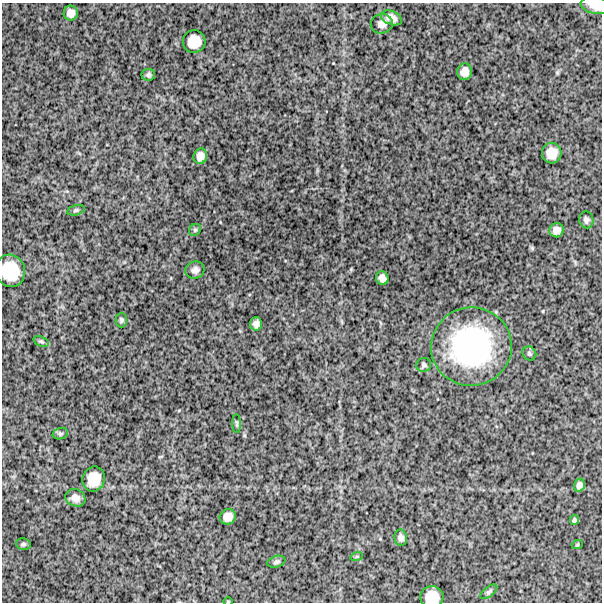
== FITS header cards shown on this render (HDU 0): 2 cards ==
NAXIS1  =                  600
NAXIS2  =                  600

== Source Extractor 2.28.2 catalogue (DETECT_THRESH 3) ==
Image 600 x 600 px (HDU 0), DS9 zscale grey, 1 PNG px = 1 image px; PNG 604 x 604 px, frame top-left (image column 1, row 600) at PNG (2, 3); each listed source drawn as its Kron ellipse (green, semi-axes under 4 px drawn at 4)
Background 1440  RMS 290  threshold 876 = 3 sigma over >= 5 px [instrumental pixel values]
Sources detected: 37; all 37 listed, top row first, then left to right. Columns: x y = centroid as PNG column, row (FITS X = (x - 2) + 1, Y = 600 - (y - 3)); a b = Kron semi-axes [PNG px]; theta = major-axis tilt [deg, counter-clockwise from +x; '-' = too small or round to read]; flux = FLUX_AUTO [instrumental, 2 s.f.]
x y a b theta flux
596 5 15 8 -11 1.7e+05
71 13 7 7 - 1.2e+05
391 18 11 7 -20 1.3e+05
382 24 11 9 14 1.2e+05
194 42 11 11 - 3.0e+05
464 72 8 7 - 1.5e+05
148 75 7 6 - 4.4e+04
552 153 10 10 - 2.5e+05
200 156 8 7 - 1.2e+05
76 210 9 5 14 3.9e+04
586 220 8 7 - 6.3e+04
195 230 6 5 - 3.3e+04
556 230 7 7 - 1.2e+05
195 270 10 8 20 9.7e+04
10 271 16 15 - 6.2e+05
382 278 7 6 - 9.5e+04
121 320 7 6 - 4.1e+04
256 324 6 6 - 8.5e+04
41 342 8 5 -23 3.8e+04
471 346 40 39 - 3.3e+06
529 353 7 6 - 4.6e+04
424 365 7 7 - 4.6e+04
237 424 9 3 -90 2.8e+04
60 434 8 5 17 4.3e+04
94 479 12 11 - 3.4e+05
579 485 6 5 - 7.6e+04
75 498 10 8 -19 1.3e+05
228 517 8 7 - 1.4e+05
574 520 5 4 - 3.9e+04
401 538 8 6 -81 7.5e+04
23 544 7 5 -14 3.7e+04
577 545 5 3 - 1.6e+04
357 556 6 4 19 2.5e+04
276 562 9 5 16 4.7e+04
489 592 10 5 38 4.1e+04
432 597 12 11 - 3.1e+05
228 601 4 3 - 1.6e+04
At the frame edge (FLAGS 8, measured only in part): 4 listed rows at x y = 596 5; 10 271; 432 597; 228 601